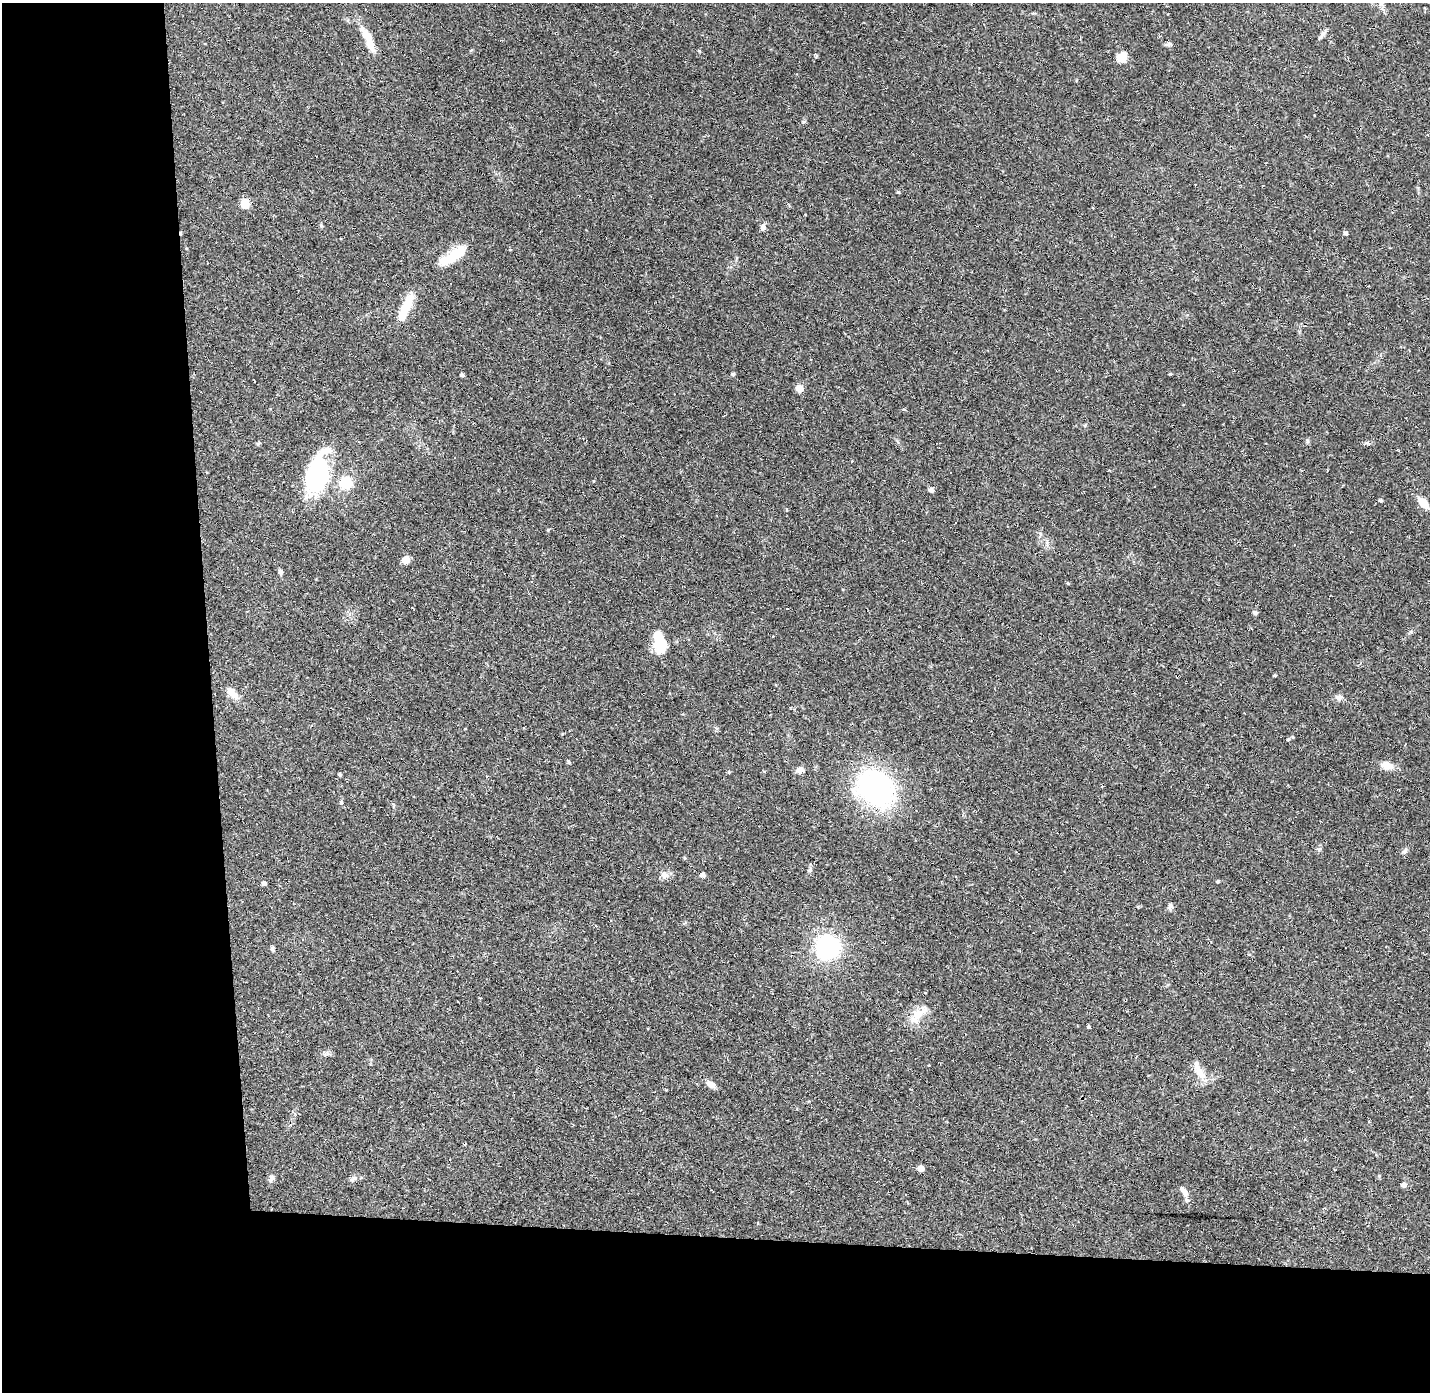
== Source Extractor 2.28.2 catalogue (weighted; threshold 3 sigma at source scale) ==
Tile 7 of 3 x 3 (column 1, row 3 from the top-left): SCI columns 1-1428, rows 42-1431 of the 4285 x 4255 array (HDU 1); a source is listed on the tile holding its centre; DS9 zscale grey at full resolution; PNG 1432 x 1394 px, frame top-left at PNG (2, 3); no overlay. Shown black and unused: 24% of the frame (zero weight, under 2 of 3 exposures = <1% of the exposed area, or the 3 px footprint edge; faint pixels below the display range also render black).
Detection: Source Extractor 2.28.2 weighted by HDU 2 'WHT'; one run over the whole footprint, this tile lists its part. Background 0.0807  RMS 0.0053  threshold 0.0238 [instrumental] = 3 sigma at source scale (4.5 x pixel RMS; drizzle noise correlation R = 1.50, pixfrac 1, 0.05/0.05 arcsec/px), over >= 5 px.
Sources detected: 64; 3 inside a brighter object's white glare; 3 cosmic-ray / hot-pixel residue — not listed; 3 inside a brighter listed object's ellipse — not listed separately; the other 55 listed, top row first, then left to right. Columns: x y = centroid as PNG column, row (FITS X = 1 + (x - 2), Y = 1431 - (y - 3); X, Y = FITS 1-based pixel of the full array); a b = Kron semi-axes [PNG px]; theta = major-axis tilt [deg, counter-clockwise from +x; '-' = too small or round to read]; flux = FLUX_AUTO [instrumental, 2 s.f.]
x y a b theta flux
368 39 36 9 -65 8.8
1169 44 10 5 6 1.1
699 51 4 4 - 0.56
1122 58 6 5 - 24
898 192 4 4 - 0.64
245 204 6 5 - 19
763 227 8 6 78 1.6
1345 233 5 4 - 1.1
456 254 27 11 35 15
407 305 28 11 66 11
733 374 4 4 - 0.92
1170 374 4 3 - 0.52
462 375 4 4 - 1.2
799 388 5 5 - 8
904 409 4 4 - 0.57
258 444 5 4 - 0.75
316 475 37 22 72 55
345 483 11 11 - 14
931 490 5 4 - 1.9
1381 500 4 4 - 0.84
1423 503 14 7 -48 6.5
406 560 5 5 - 9.8
280 572 6 5 - 1.2
1068 583 4 3 - 0.53
1255 612 5 4 - 1.3
662 643 19 13 -84 16
1275 675 4 3 - 0.54
231 692 13 11 -70 3.6
1339 697 10 7 0 2.2
1288 740 4 4 - 0.59
568 762 7 3 -81 0.58
1387 765 15 9 -20 4.5
800 770 10 7 -1 2.2
764 771 5 3 - 0.37
340 774 4 4 - 0.81
876 789 46 37 -38 75
341 802 5 5 - 0.64
664 875 11 8 -34 2.7
702 875 4 4 - 2.4
1217 881 5 4 - 0.58
264 883 5 5 - 1.6
1170 906 9 7 -87 1.3
302 939 4 4 - 0.44
827 947 15 15 - 71
272 949 6 5 - 0.85
918 1015 32 11 43 8.5
1088 1027 4 3 - 0.71
1200 1073 22 8 -58 5.8
711 1084 11 7 -27 3
921 1168 5 4 - 4.9
1379 1176 5 3 - 0.45
271 1178 8 6 59 1.8
353 1179 11 5 21 1.5
1404 1185 5 5 - 2.5
1185 1192 13 7 -76 2.4
Unlisted compact peaks at least as high as the median listed source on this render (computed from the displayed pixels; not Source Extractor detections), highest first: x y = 1307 441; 1405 851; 321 225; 1319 849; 810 870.